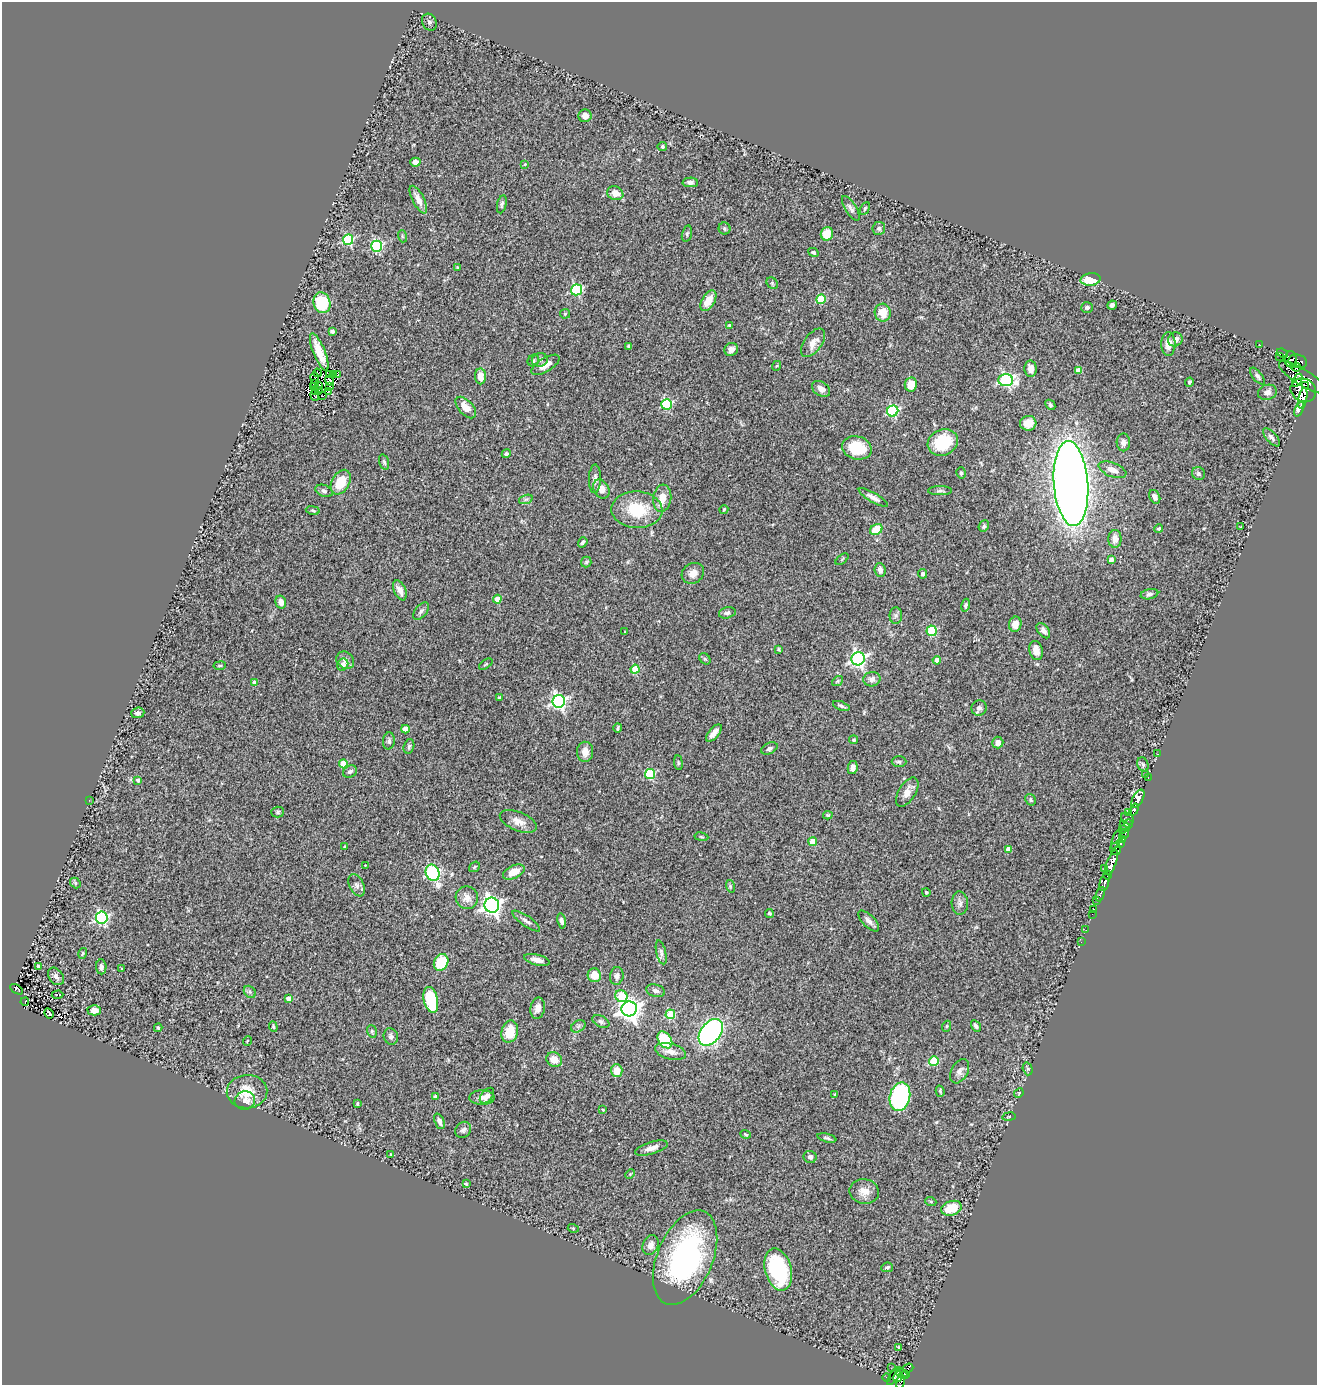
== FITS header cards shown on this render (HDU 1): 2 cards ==
NAXIS1  =                 1315
NAXIS2  =                 1383

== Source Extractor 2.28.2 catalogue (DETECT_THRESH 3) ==
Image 1315 x 1383 px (HDU 1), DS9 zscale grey, 1 PNG px = 1 image px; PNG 1319 x 1387 px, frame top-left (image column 1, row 1383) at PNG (2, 2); each listed source drawn as its Kron ellipse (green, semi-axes under 4 px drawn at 4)
Background 0.776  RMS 0.093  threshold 0.28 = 3 sigma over >= 5 px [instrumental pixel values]
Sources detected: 297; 3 with non-positive FLUX_AUTO (blend fragments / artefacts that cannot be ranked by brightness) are neither listed nor drawn; the other 294 listed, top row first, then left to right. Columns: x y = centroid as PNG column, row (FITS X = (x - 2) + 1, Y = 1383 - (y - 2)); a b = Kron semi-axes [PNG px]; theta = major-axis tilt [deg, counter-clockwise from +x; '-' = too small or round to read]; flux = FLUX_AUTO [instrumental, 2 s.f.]
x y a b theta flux
429 22 9 7 -62 18
585 116 6 6 - 31
662 146 5 4 - 8.9
415 162 5 4 - 38
525 164 4 3 - 5.9
690 182 7 5 0 21
615 193 8 6 -22 56
418 200 15 6 -63 46
502 204 9 4 76 13
851 208 14 5 -58 22
865 208 7 4 63 8.6
879 228 6 6 - 15
724 229 6 6 - 11
687 234 8 5 75 12
827 234 7 6 - 120
402 236 6 4 -72 6.3
348 240 5 5 - 520
377 246 5 5 - 650
813 252 5 4 - 10
458 268 4 3 - 11
1091 279 10 6 7 130
772 283 6 5 - 11
576 290 5 5 - 560
821 299 5 4 - 230
708 301 11 6 59 99
322 303 10 8 -71 310
1112 305 5 4 - 21
1087 307 6 5 - 14
883 313 9 8 - 96
565 314 5 5 - 7.5
729 325 4 3 - 6.5
332 332 4 3 - 19
1175 339 7 6 - 33
813 343 16 8 54 59
1168 344 12 7 -90 53
1260 345 3 2 - 6.3
629 346 4 3 - 9.1
731 349 7 6 - 26
319 352 20 6 -68 95
1282 353 6 2 -24 59
1280 356 3 2 - 100
1291 359 8 6 89 420
540 360 8 6 12 19
533 361 6 5 - 13
1298 361 9 6 -13 270
545 365 16 7 31 58
776 366 5 3 - 5
1296 367 4 3 - 380
1031 369 8 6 -87 40
1078 370 4 4 - 55
317 373 4 2 - 11
333 374 3 2 - 0.17
337 374 4 3 - 12
329 375 2 2 - 7.6
481 376 8 5 -90 53
1257 376 10 4 -51 16
315 378 5 2 - 0.79
1303 378 28 8 -32 2900
1006 380 7 6 - 1000
1297 380 7 4 58 600
330 381 5 4 - 31
1189 382 4 4 - 17
314 383 4 2 - 14
911 384 7 6 - 86
318 385 4 2 - 9
1306 385 2 2 - 200
330 386 3 2 - 5.2
314 387 3 2 - 4
821 389 10 7 -34 36
319 390 4 2 - 3.1
1303 390 13 11 -31 2400
315 391 3 2 - 2.4
329 391 3 2 - 4.8
1267 392 9 7 17 27
315 396 5 2 - 3.1
322 396 2 2 - 3.2
1303 398 11 4 79 810
666 404 5 5 - 490
1050 405 5 3 - 10
466 407 13 7 -47 80
1299 409 8 3 67 140
893 411 5 5 - 620
1028 423 8 7 - 70
1271 437 11 5 -48 21
943 442 15 12 28 260
1123 442 9 7 -88 23
857 448 15 11 -16 210
506 454 5 4 - 11
384 462 8 4 -73 14
1112 470 14 7 -21 46
961 473 6 4 -76 13
1198 474 7 6 - 14
595 479 14 6 89 28
341 482 13 9 61 150
1071 484 42 17 -86 9000
601 489 10 7 -63 53
324 491 9 5 -23 16
940 491 12 4 0 16
873 497 16 5 -31 33
1155 497 7 5 -63 27
662 498 13 9 83 70
526 499 7 4 18 14
724 509 4 3 - 6.9
313 510 7 3 -10 8.9
637 510 25 18 -3 270
984 526 6 5 - 13
1241 527 3 2 - 5.5
1159 529 4 4 - 8.4
876 530 6 5 - 120
1115 539 9 6 -90 48
583 542 5 4 - 11
842 559 7 4 38 7.9
1111 560 4 4 - 42
586 562 5 5 - 9.5
880 570 7 5 -86 32
693 573 11 10 - 50
922 574 5 4 - 21
400 590 10 6 -67 41
1149 594 9 5 13 17
497 599 4 4 - 92
281 602 6 5 - 46
966 605 6 4 78 16
421 611 10 5 52 21
727 613 8 5 14 16
896 615 8 6 89 16
1015 624 7 6 - 56
932 631 5 5 - 350
1043 631 9 5 -53 26
625 632 3 2 - 4.3
779 649 4 3 - 6.9
1036 650 10 6 -80 55
705 659 6 5 - 10
858 659 7 6 - 1500
345 660 9 8 - 31
937 660 4 4 - 54
486 664 8 3 34 7.7
343 665 6 5 - 34
220 666 6 3 8 6.9
635 669 4 4 - 190
872 679 8 7 - 29
838 681 6 4 37 8.4
255 683 4 4 - 57
499 698 3 3 - 16
559 701 6 6 - 1500
841 706 9 4 -19 13
979 708 8 7 - 23
138 713 7 5 5 19
618 728 5 3 - 9.2
405 729 4 4 - 72
714 733 10 5 49 45
854 740 4 4 - 9.1
389 741 8 6 84 17
998 743 6 5 - 46
409 746 7 5 73 11
769 748 9 5 26 17
585 752 10 8 -89 50
1157 754 3 2 - 9
899 762 7 5 -2 14
678 763 7 3 -82 8.9
343 764 4 4 - 140
1143 764 7 5 -68 14
853 767 6 5 - 29
350 772 7 5 29 20
650 774 5 5 - 420
1145 774 2 2 - 56
1148 778 3 2 - 15
138 780 4 4 - 17
907 792 16 8 58 61
1138 799 10 5 62 840
89 800 2 2 - 3.6
1031 800 6 4 -59 10
1134 809 6 3 72 690
278 812 6 5 - 11
1129 812 3 2 - 29
828 815 4 4 - 7.8
1127 819 7 5 -34 130
518 821 20 9 -22 60
1129 824 4 2 - 56
1125 826 6 4 -49 170
1122 829 3 2 - 18
1124 834 5 4 - 310
701 837 7 3 -9 7.2
1116 839 10 3 70 50
1122 840 3 3 - 54
813 842 4 4 - 120
1121 844 4 3 - 130
344 846 3 3 - 6.8
1008 849 4 4 - 43
1116 849 6 5 - 380
1112 862 13 4 69 1300
365 865 4 2 - 4.2
475 867 6 4 38 9.2
1104 868 3 2 - 66
514 872 11 6 24 82
432 873 8 6 -66 800
1107 875 4 3 - 380
1105 882 9 4 75 650
75 883 5 4 - 10
357 885 12 7 -65 27
730 886 6 4 -73 9.4
926 892 4 3 - 7.1
1100 894 7 3 71 94
467 898 11 11 - 56
1096 900 3 3 - 170
960 903 11 8 -87 28
492 905 7 7 - 3000
1094 909 3 2 - 7.7
769 913 4 4 - 8.8
1092 914 2 2 - 5
102 918 6 6 - 1000
526 921 16 5 -35 26
562 921 7 4 -79 21
869 921 13 6 -44 30
1086 930 4 2 - 9
1081 942 3 2 - 9.5
661 952 12 5 -77 18
83 953 5 4 - 6.8
537 960 13 5 -14 41
441 962 9 7 62 230
38 966 3 3 - 12
101 967 7 5 -85 19
122 969 4 3 - 5.9
594 975 7 6 - 82
56 976 10 7 -53 25
617 976 9 6 81 26
16 989 7 4 -31 41
656 991 10 6 -15 21
250 992 7 5 -45 12
57 995 6 3 2 74
621 996 6 5 - 220
289 998 4 4 - 48
431 1000 13 7 -77 280
25 1002 4 2 - 17
538 1008 11 7 81 39
629 1009 7 7 - 4600
94 1010 6 5 - 38
49 1013 5 3 - 3.6
670 1014 5 4 - 260
601 1022 9 5 -27 16
578 1026 8 5 32 16
947 1026 5 3 - 6.3
976 1026 6 4 -58 15
273 1027 5 4 - 8.1
158 1028 4 3 - 9
372 1031 6 5 - 11
510 1032 11 8 75 140
711 1032 15 10 53 1500
391 1036 8 7 - 19
665 1040 9 6 -56 240
247 1041 5 3 - 4.7
671 1052 16 8 -13 55
554 1060 8 7 - 69
934 1061 5 5 - 230
1028 1069 6 5 - 9.5
617 1071 6 6 - 95
960 1071 13 8 61 31
940 1091 6 3 -73 7.7
247 1092 20 17 2 150
1019 1093 5 4 - 6.4
835 1094 4 3 - 6.5
435 1096 4 3 - 12
487 1096 9 5 50 33
482 1097 13 7 0 36
900 1097 14 10 76 710
245 1100 10 9 - 42
357 1104 3 3 - 6.6
603 1110 3 3 - 5.8
1009 1117 6 3 9 6.4
439 1121 8 5 -68 26
463 1130 9 7 49 22
745 1134 5 3 - 7.2
827 1138 10 3 -15 13
651 1148 17 6 17 45
391 1154 3 2 - 6.1
810 1157 6 6 - 17
630 1174 5 3 - 6.2
466 1184 3 3 - 6.2
864 1191 15 12 -10 64
931 1202 5 3 - 7.7
951 1208 10 7 17 140
573 1228 5 3 - 5.6
651 1245 10 7 66 36
685 1258 50 27 67 1300
887 1267 6 5 - 12
778 1269 21 13 -74 550
899 1348 3 3 - 16
891 1368 3 2 - 11
908 1368 5 4 - 85
902 1373 6 3 -26 59
905 1374 4 3 - 89
894 1376 10 4 55 180
887 1377 4 2 - 7.8
898 1377 5 3 - 150
900 1382 7 3 74 76
At the frame edge (FLAGS 8, measured only in part): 1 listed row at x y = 900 1382
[3 non-positive-flux detections neither listed nor drawn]